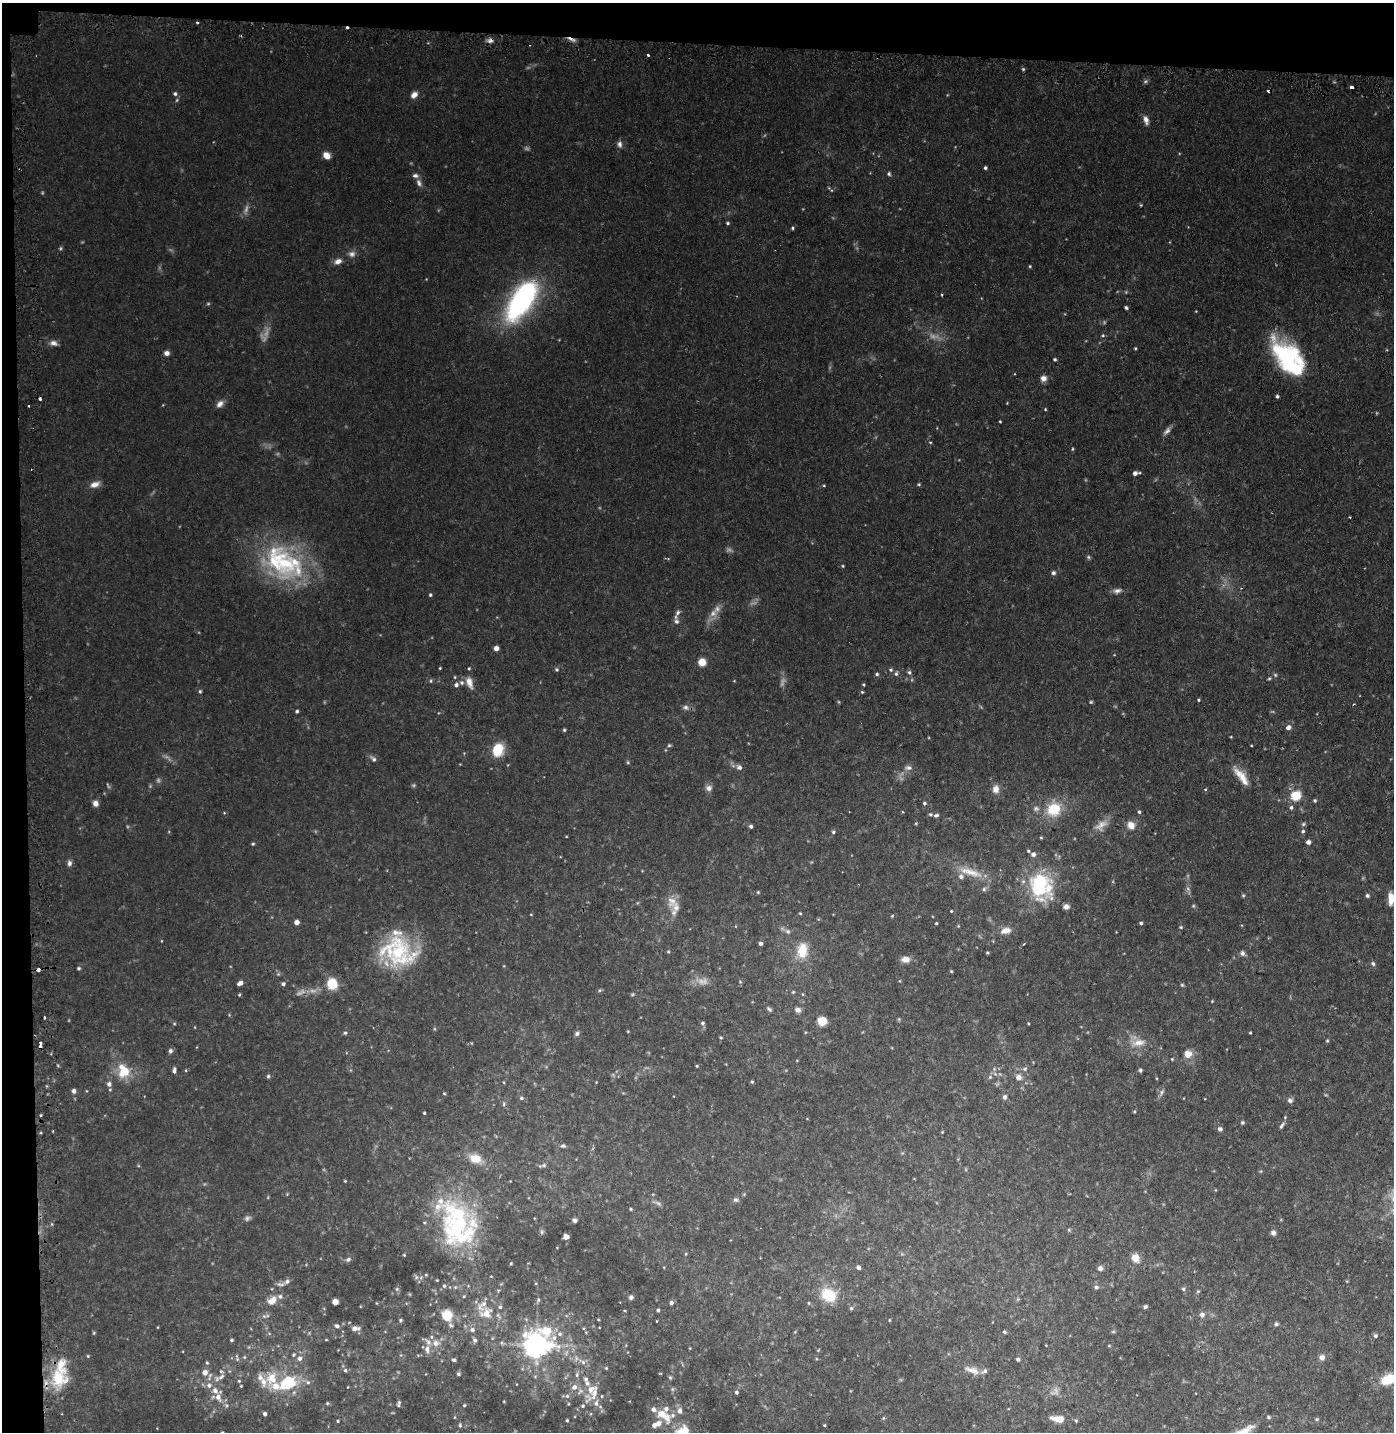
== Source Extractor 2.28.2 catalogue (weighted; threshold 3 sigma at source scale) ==
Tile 1 of 3 x 3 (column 1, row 1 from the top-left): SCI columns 94-1485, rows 2882-4311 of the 4364 x 4333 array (HDU 1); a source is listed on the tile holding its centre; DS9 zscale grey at full resolution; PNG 1396 x 1434 px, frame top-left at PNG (2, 3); no overlay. Shown black and unused: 5% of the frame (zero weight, under 2 of 3 exposures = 4% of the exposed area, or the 3 px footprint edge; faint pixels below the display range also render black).
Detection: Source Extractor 2.28.2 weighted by HDU 2 'WHT'; one run over the whole footprint, this tile lists its part. Background 0.105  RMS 0.0083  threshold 0.0376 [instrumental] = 3 sigma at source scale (4.5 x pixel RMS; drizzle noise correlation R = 1.50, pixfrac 1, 0.05/0.05 arcsec/px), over >= 5 px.
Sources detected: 364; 20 too faint to see at this stretch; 7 cosmic-ray / hot-pixel residue — not listed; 35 inside a brighter listed object's ellipse — not listed separately; the other 302 listed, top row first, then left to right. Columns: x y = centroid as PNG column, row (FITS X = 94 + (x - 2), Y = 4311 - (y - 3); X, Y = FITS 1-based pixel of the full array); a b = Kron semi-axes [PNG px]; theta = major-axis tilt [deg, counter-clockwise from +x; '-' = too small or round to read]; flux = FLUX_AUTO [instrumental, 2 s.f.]
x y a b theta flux
347 28 3 2 - 3.6
490 40 8 6 18 3
648 55 3 3 - 6.5
1023 69 4 4 - 1
175 94 6 6 - 1.9
414 95 8 6 41 5.2
1146 120 12 6 -74 4.3
620 144 9 7 -85 3.1
326 155 8 6 -40 7.2
985 168 4 3 - 1.5
889 174 5 5 - 1.3
419 183 11 6 -76 3.5
1141 205 4 4 - 0.75
728 223 4 3 - 1.2
793 228 4 3 - 1.1
61 248 6 4 88 1
352 254 10 8 4 3.9
338 261 9 7 17 4.8
1030 266 4 3 - 0.86
521 301 39 16 57 200
1126 308 4 3 - 1.3
1103 335 5 4 - 1.1
53 343 10 7 -14 4.1
1135 348 4 3 - 0.84
167 353 6 5 - 3.4
1055 359 4 4 - 1.3
1291 366 51 25 -63 85
1043 378 7 7 - 4.4
1277 396 4 3 - 1.6
40 399 4 3 - 2.7
220 404 11 7 45 4.5
29 406 2 2 - 0.91
1045 409 4 3 - 0.77
1000 421 3 2 - 0.77
1167 431 13 6 49 3.4
930 442 4 3 - 0.74
1072 449 5 3 - 0.83
1135 473 6 5 - 3.4
95 484 13 7 18 5.5
919 484 4 4 - 0.96
824 485 4 3 - 0.84
1350 517 3 2 - 0.71
1088 557 5 5 - 1.3
285 563 64 36 -48 94
843 566 4 4 - 0.88
1053 573 6 6 - 1.9
1117 591 11 7 11 3.5
430 595 4 4 - 1.3
717 609 11 8 57 4.7
678 613 9 6 57 2.7
676 621 9 6 -60 2.7
496 648 4 4 - 5.3
702 662 5 5 - 16
440 668 3 3 - 0.71
469 668 4 3 - 0.88
557 670 5 5 - 1.3
891 670 6 5 - 1.5
909 672 6 5 - 1.7
877 674 5 5 - 1.5
896 674 6 5 - 1.6
1275 675 6 5 - 1.2
1269 678 5 3 - 1
431 681 5 3 - 0.99
469 682 15 7 -73 6.7
462 683 6 6 - 2.4
456 685 6 5 - 2.6
863 685 4 4 - 1
200 691 4 4 - 1.3
862 692 4 4 - 0.97
1199 700 4 3 - 0.9
1091 702 5 4 - 1
685 707 9 7 -23 2.9
297 711 4 4 - 1.5
1288 727 6 5 - 3.5
564 730 4 4 - 1
669 745 6 4 21 1.2
1251 745 4 2 - 0.61
498 750 12 10 70 24
373 759 8 6 -50 2.6
628 762 5 5 - 1.1
739 767 7 6 - 3
908 768 10 7 0 3.6
1241 776 28 9 -52 12
709 788 9 7 52 3.7
996 789 9 7 85 5.7
1205 789 4 3 - 1.3
1296 795 12 11 - 15
1315 800 4 4 - 1.4
95 803 7 6 - 3.9
924 803 5 4 - 1.4
1291 807 6 5 - 1.8
1036 809 9 7 -10 2.7
1054 809 16 15 - 25
1139 812 4 4 - 1.3
224 813 4 3 - 0.67
931 814 5 5 - 1.3
936 815 6 4 18 1.7
1303 824 6 5 - 1.4
1101 825 20 11 41 8.4
1131 825 9 8 - 7.5
751 826 4 4 - 2
1303 831 5 4 - 1.4
833 832 5 4 - 1.3
1041 838 4 3 - 0.87
1308 842 4 4 - 3.6
253 844 5 4 - 0.98
1028 851 4 3 - 1
69 863 8 6 -89 2.8
971 872 37 10 -17 16
1039 885 35 24 -76 65
984 889 5 5 - 1.9
758 892 5 4 - 0.87
1367 895 5 5 - 1.6
1243 896 5 4 - 1
1391 898 14 6 -89 8.4
672 901 17 14 86 10
1066 907 7 6 - 3.4
951 911 3 2 - 0.74
800 913 4 3 - 0.8
531 914 4 3 - 0.59
892 916 5 3 - 0.79
297 922 4 4 - 5.7
936 923 3 3 - 0.85
1141 923 4 3 - 1.4
958 926 4 3 - 0.74
1181 927 5 4 - 0.88
1006 930 14 8 13 6.6
788 931 7 6 - 2.1
760 943 4 4 - 2.6
802 950 20 13 84 19
398 951 46 36 -19 77
668 952 5 3 - 0.77
987 953 4 3 - 0.93
1242 953 6 6 - 2.6
905 959 10 7 -1 6.3
1373 964 6 5 - 2
79 968 5 4 - 1.2
38 970 4 3 - 2.9
951 971 4 3 - 0.77
740 982 5 3 - 0.74
240 983 6 4 34 4.4
283 984 5 5 - 1.9
332 984 9 8 - 25
1182 985 4 4 - 1.1
793 992 5 4 - 1
632 994 5 4 - 0.99
239 995 4 3 - 0.89
1212 1001 3 3 - 0.67
769 1009 7 5 -40 1.7
798 1010 7 6 - 3.4
44 1018 3 2 - 1.1
822 1021 7 7 - 13
702 1023 5 4 - 1.5
628 1031 3 3 - 0.6
345 1033 5 5 - 1.2
577 1033 6 6 - 2
1250 1033 3 3 - 0.75
721 1037 4 3 - 0.89
1327 1041 4 4 - 0.93
40 1042 3 3 - 1.7
1138 1043 19 10 8 9.7
170 1051 6 5 - 2
1188 1054 10 10 - 6.9
1172 1059 3 3 - 0.68
697 1066 4 3 - 0.83
1025 1069 6 5 - 1.8
174 1070 7 4 83 2.4
186 1070 5 3 - 0.67
1140 1070 5 4 - 1.3
124 1071 14 11 -79 22
268 1076 5 5 - 1.4
990 1077 5 5 - 1.5
1019 1077 6 5 - 5.8
596 1082 3 2 - 0.54
752 1082 4 4 - 1
109 1084 7 7 - 3.3
74 1091 5 4 - 3.1
1162 1092 8 4 67 2.1
444 1093 5 3 - 0.79
1005 1097 6 5 - 2.7
521 1098 5 4 - 1.6
1290 1100 7 6 - 2.6
504 1104 7 3 82 1.2
1134 1111 4 3 - 0.85
424 1113 3 3 - 0.88
41 1115 4 3 - 0.8
1242 1122 5 5 - 1.3
1282 1125 11 5 59 2.4
1220 1129 6 5 - 2.3
942 1132 4 3 - 0.7
563 1146 8 5 4 1.9
475 1158 15 10 -19 14
543 1165 13 5 14 2.5
345 1181 4 3 - 0.7
736 1200 8 6 -7 2.1
658 1203 9 4 -36 2.2
631 1209 4 4 - 0.93
575 1220 5 5 - 2.2
457 1225 61 43 -71 130
1069 1230 5 4 - 1
1273 1233 6 6 - 2.9
566 1237 5 5 - 3.8
686 1254 5 3 - 0.84
404 1255 4 3 - 0.75
1135 1258 10 9 - 8
348 1259 8 5 29 2.1
511 1263 3 3 - 0.81
858 1267 4 4 - 3.4
1100 1268 6 6 - 3.1
426 1275 5 3 - 0.74
416 1277 7 4 90 1.7
281 1284 13 6 8 3.3
444 1286 6 5 - 1.5
1096 1287 6 6 - 2.1
397 1289 5 5 - 1.4
1183 1289 5 5 - 1.4
1198 1291 5 4 - 1
829 1295 17 14 -30 26
631 1297 5 5 - 2.1
538 1300 6 5 - 1.5
272 1301 13 9 37 7.8
335 1302 5 5 - 8.2
671 1303 4 4 - 2.9
1145 1306 5 4 - 1.5
500 1307 6 5 - 1.7
851 1308 5 5 - 1.3
658 1310 4 3 - 1.5
486 1313 14 11 11 14
447 1315 13 12 - 18
1202 1315 7 7 - 2.9
401 1320 4 4 - 1.1
598 1320 4 3 - 0.64
889 1320 4 3 - 0.62
657 1321 3 2 - 0.5
1276 1324 6 5 - 1.5
337 1326 5 4 - 2.2
355 1328 7 5 -1 5.5
472 1330 7 6 - 3.5
586 1332 4 3 - 0.72
1004 1332 5 3 - 1.2
1113 1332 6 4 0 1
94 1333 5 4 - 0.89
309 1333 4 4 - 0.89
560 1334 7 6 - 2.9
1375 1336 5 5 - 1.6
231 1340 4 3 - 1.4
326 1340 4 2 - 0.52
475 1340 7 6 - 2.4
436 1343 10 9 - 6
536 1345 10 9 - 820
427 1349 11 7 -85 4.7
294 1355 6 4 55 1.2
88 1356 4 4 - 0.79
244 1357 6 4 -90 1.1
1322 1357 7 7 - 3.7
237 1358 12 4 -77 2
300 1358 7 6 - 3.5
1018 1359 5 4 - 1.4
454 1360 5 4 - 1.6
207 1362 5 4 - 1.1
582 1362 14 6 -32 4.8
606 1368 4 4 - 0.99
345 1370 6 5 - 1.5
972 1370 22 8 -20 7.3
205 1372 5 5 - 5.9
458 1374 4 4 - 1.5
577 1375 7 5 71 1.9
210 1376 12 4 73 2.7
221 1376 14 7 34 5.2
670 1377 5 5 - 1.1
58 1378 26 23 -53 34
1389 1379 19 10 16 21
262 1380 27 10 -53 12
239 1381 5 4 - 1
289 1381 21 18 -5 34
209 1385 8 7 - 3.8
241 1386 3 3 - 0.81
574 1387 7 7 - 4.6
591 1389 28 10 67 13
672 1389 6 4 -47 1.2
736 1392 4 4 - 1.6
567 1396 6 6 - 1.8
218 1397 11 7 -71 6.7
399 1402 6 4 43 1.3
327 1403 5 4 - 0.93
596 1403 10 6 84 3.6
464 1405 4 3 - 1
680 1411 8 6 -85 3.4
265 1414 4 4 - 2.1
661 1414 12 10 -15 9.3
454 1417 5 3 - 0.7
1269 1417 6 4 -28 1.2
883 1418 6 4 88 0.87
1057 1419 17 8 -9 9.4
1317 1419 5 4 - 1.2
567 1420 3 3 - 0.99
338 1421 3 3 - 0.85
1076 1421 5 4 - 1
658 1423 8 7 - 4.8
460 1425 6 4 -90 1.3
824 1425 3 3 - 0.77
681 1432 12 9 52 16
Overlapping masked pixels (flux is a lower limit): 4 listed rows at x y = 347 28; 490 40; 38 970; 58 1378
Isophote crosses this tile's border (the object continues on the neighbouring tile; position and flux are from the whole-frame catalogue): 3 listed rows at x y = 1391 898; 1389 1379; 681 1432